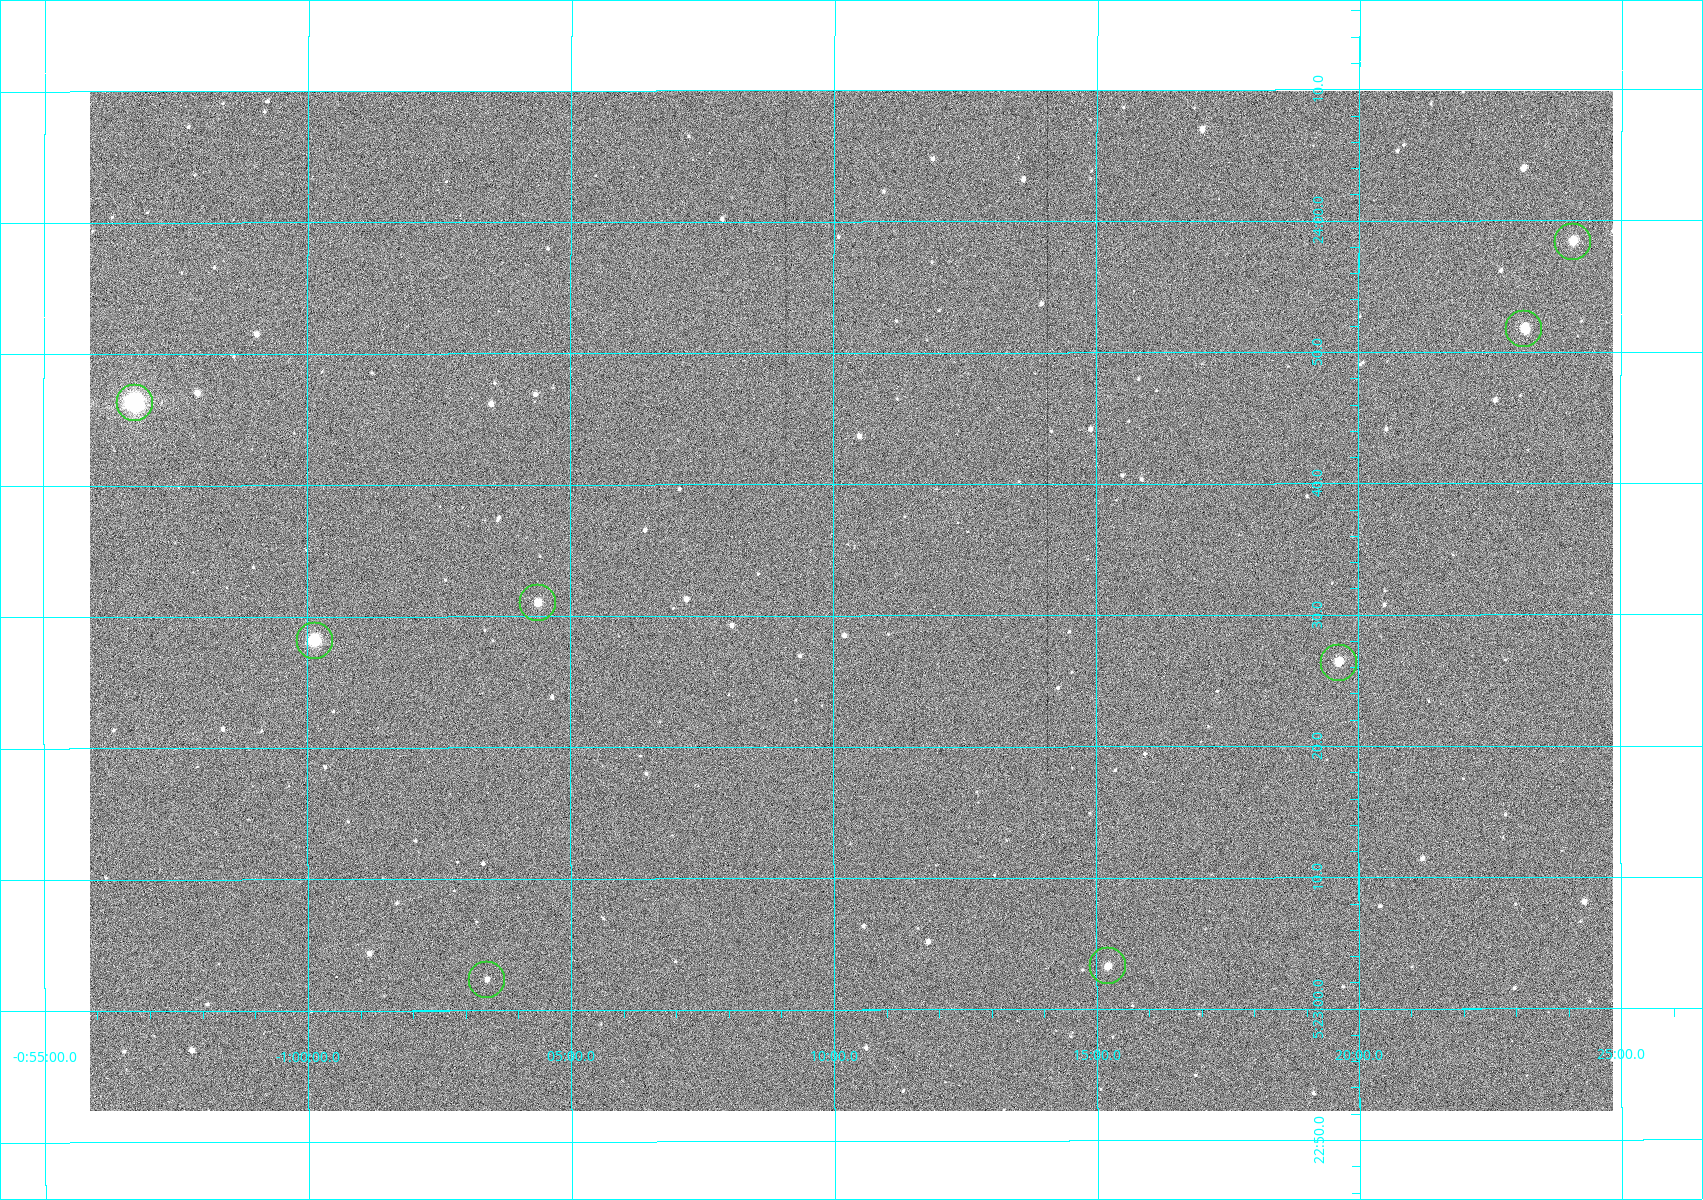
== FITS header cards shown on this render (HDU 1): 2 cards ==
NAXIS1  =                 1523
NAXIS2  =                 1020

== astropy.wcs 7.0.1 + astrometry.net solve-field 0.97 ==
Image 1523 x 1020 px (HDU 1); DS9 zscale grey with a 90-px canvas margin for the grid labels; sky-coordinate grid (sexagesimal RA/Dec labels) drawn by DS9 from the SOLVED WCS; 8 Tycho-2 reference stars matched to detected sources circled (green)
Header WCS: RA---TAN/DEC--TAN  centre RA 05:23:31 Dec -01:10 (80.88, -1.17 deg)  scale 1.14 arcsec/px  FOV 29.0' x 19.4'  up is +90 deg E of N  parity flipped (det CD > 0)
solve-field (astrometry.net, Tycho-2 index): VERIFIED the header's WCS against the Tycho-2 star catalogue (8 matches, 0 conflicts) and refined it, rather than solving blind
Solved WCS: RA---TAN-SIP/DEC--TAN-SIP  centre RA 05:23:31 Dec -01:10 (80.88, -1.17 deg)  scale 1.14 arcsec/px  FOV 29.0' x 19.4'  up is +90 deg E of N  parity flipped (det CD > 0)
The solver's refit moves the header's centre by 0.26 arcsec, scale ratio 1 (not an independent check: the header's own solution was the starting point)
Tycho-2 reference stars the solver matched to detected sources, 8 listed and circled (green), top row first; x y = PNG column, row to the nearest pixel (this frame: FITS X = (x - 90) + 1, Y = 1020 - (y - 91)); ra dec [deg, ICRS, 3 dp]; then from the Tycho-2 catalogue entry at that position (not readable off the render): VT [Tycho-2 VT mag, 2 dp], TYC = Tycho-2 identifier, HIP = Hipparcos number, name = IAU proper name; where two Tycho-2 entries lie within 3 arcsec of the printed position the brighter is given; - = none
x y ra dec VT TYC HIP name
1573 242 80.993 -1.402 10.12 4753-1097-1 - -
1524 329 80.966 -1.386 10.33 4753-1182-1 - -
135 403 80.943 -0.946 8.91 4753-387-1 - -
538 603 80.879 -1.073 10.48 4753-1534-1 - -
315 641 80.867 -1.002 7.84 4753-1205-1 25199 -
1339 663 80.860 -1.327 11.24 4753-1591-1 - -
1108 966 80.764 -1.254 10.69 4753-1358-1 - -
487 980 80.760 -1.057 11.82 4753-1463-1 - -